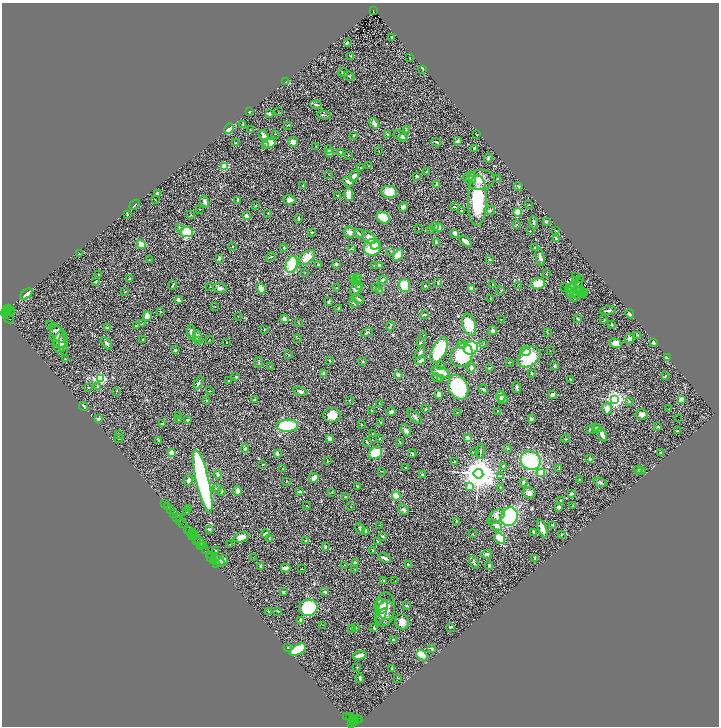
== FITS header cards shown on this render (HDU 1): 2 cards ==
NAXIS1  =                 1433
NAXIS2  =                 1448

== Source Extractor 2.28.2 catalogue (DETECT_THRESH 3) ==
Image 1433 x 1448 px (HDU 1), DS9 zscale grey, zoomed out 1/2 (1 PNG px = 2 x 2 image px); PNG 721 x 728 px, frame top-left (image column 1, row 1447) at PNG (2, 3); each listed source drawn as its Kron ellipse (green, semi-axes under 4 px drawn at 4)
Background 0.587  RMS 0.027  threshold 0.0801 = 3 sigma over >= 5 px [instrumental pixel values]
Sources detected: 520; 58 cannot appear on this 1/2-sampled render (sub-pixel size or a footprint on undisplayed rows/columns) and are neither listed nor drawn; the other 462 listed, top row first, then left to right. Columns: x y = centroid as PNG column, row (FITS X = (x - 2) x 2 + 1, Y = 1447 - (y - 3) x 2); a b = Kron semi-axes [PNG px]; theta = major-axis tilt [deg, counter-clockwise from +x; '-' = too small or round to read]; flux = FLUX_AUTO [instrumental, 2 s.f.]
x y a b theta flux
373 10 4 2 - 380
392 37 2 2 - 5.3
347 43 2 2 - 12
351 56 3 2 - 3.1
410 58 2 2 - 1.8
423 70 3 1 - 2
343 72 5 3 - 5.3
349 76 5 2 - 4.2
285 82 2 1 - 1.7
316 105 6 3 -5 7.1
249 112 2 2 - 2.4
278 112 3 2 - 1.7
269 114 3 3 - 13
324 115 7 2 -9 5.5
374 123 6 3 -52 17
243 124 3 2 - 2
288 125 2 1 - 2.5
229 129 5 2 - 120
250 130 2 2 - 2
406 130 2 2 - 2.4
275 134 2 2 - 1.7
387 134 3 3 - 4.4
477 134 2 1 - 1.8
354 135 3 2 - 5.1
263 136 6 3 -57 23
401 136 7 5 -24 20
404 138 3 2 - 5.9
458 141 3 3 - 14
236 142 3 2 - 1.9
293 142 5 5 - 22
436 142 5 2 - 4.3
269 143 6 5 - 51
265 146 3 3 - 4.9
316 146 3 2 - 2.7
329 149 2 2 - 4.6
475 149 4 3 - 11
379 151 2 1 - 1.2
330 153 2 2 - 67
341 153 4 3 - 12
348 155 2 2 - 1.9
488 158 5 3 - 7
368 166 2 2 - 1.7
224 167 3 2 - 240
361 168 3 3 - 3.1
427 171 2 2 - 3
328 174 2 1 - 1.4
354 176 6 3 59 20
417 176 3 3 - 6.8
468 177 6 4 18 17
472 179 4 3 - 30
497 179 2 2 - 5.8
480 180 14 10 5 55
348 182 6 2 -33 22
303 185 2 2 - 3.9
437 185 3 3 - 8.6
518 187 4 2 - 3.5
389 192 8 6 -9 83
157 193 3 2 - 5.5
349 194 6 4 -86 43
338 196 2 2 - 4.5
155 200 2 1 - 1.7
238 200 3 3 - 5.1
289 200 6 4 -1 18
477 200 25 9 89 280
205 202 6 3 -74 12
135 205 6 2 38 3.5
256 205 2 1 - 3.4
529 205 3 2 - 2.2
403 207 5 3 - 16
455 207 4 2 - 6.2
200 209 2 2 - 2
462 211 3 2 - 5.1
489 211 5 4 - 9.6
518 212 4 3 - 100
268 213 2 2 - 4.6
127 214 3 2 - 4.5
191 214 3 2 - 2.1
246 216 2 2 - 49
298 218 4 2 - 6.2
383 218 7 5 -31 110
546 221 4 2 - 5.2
534 223 6 3 -81 6.4
516 225 2 2 - 3.8
179 227 3 3 - 4.3
435 227 3 3 - 2.9
439 227 4 3 - 38
418 228 2 1 - 1.5
431 230 3 1 - 1.7
556 230 3 2 - 1.9
530 231 3 2 - 1.9
187 232 6 5 - 230
312 232 3 2 - 2.2
349 232 6 5 - 20
455 233 3 3 - 41
359 234 5 3 - 14
369 238 8 5 -45 26
556 239 4 2 - 11
466 241 7 3 -38 26
436 242 4 3 - 7
141 244 5 3 - 83
375 245 4 4 - 67
232 246 2 1 - 1.4
284 247 2 2 - 9.3
372 247 9 8 - 210
534 247 2 1 - 2.2
351 249 4 2 - 3.6
391 251 3 2 - 3
79 254 2 1 - 1.7
398 255 6 4 57 93
271 257 5 2 - 4.1
307 257 10 5 39 61
540 257 8 3 -79 17
219 258 4 3 - 11
149 259 2 2 - 1.5
489 259 3 3 - 5.4
292 264 9 5 72 180
318 264 4 3 - 6.7
336 264 3 2 - 3.9
379 265 3 3 - 7.7
374 266 2 2 - 5.5
305 273 2 2 - 1.7
98 274 3 2 - 3
546 274 2 1 - 2.3
357 277 4 3 - 3.7
576 277 2 1 - 1.6
129 279 4 2 - 5.4
353 279 3 1 - 2
581 279 2 1 - 1.9
357 280 3 2 - 3.3
383 280 5 3 - 7
96 281 2 2 - 4.2
575 281 2 1 - 1.6
438 283 3 2 - 4.4
579 283 2 1 - 1.1
493 284 2 2 - 2.3
538 284 7 5 14 82
172 285 5 2 - 5
404 285 6 6 - 100
518 285 2 1 - 1.8
573 285 2 1 - 2
210 286 2 1 - 2.6
360 286 3 3 - 18
425 286 2 2 - 5.2
570 287 4 1 - 0.028
220 288 7 5 -12 13
337 288 2 2 - 5.9
376 288 4 3 - 4.8
472 288 3 2 - 56
565 288 2 1 - 1.4
261 289 5 4 - 35
356 289 7 5 48 16
581 289 2 1 - 1.5
380 290 2 2 - 3
501 290 2 2 - 4.6
569 290 4 2 - 4.6
125 291 2 1 - 1.4
580 291 2 1 - 1.7
579 292 2 1 - 0.26
584 292 2 1 - 2.8
26 294 7 4 38 38
574 294 4 1 - 2.3
582 294 2 1 - 1.7
570 295 2 1 - 2.3
578 295 2 1 - 1.2
575 298 2 1 - 2.4
358 299 6 3 -24 7
490 299 2 2 - 1.8
178 300 3 2 - 15
328 302 2 2 - 15
354 303 5 2 - 5.2
215 306 3 2 - 2
338 308 3 2 - 3.9
9 309 3 2 - 140
6 310 3 2 - 120
608 310 8 2 7 8.4
160 311 3 2 - 1.7
6 312 2 2 - 240
8 312 7 3 19 350
7 314 2 1 - 120
630 314 4 3 - 11
424 315 2 2 - 19
147 316 5 3 - 29
238 317 2 2 - 2
9 318 5 2 - 190
284 319 4 3 - 17
501 319 2 2 - 7.4
578 319 4 2 - 4.7
604 320 3 2 - 3.7
298 323 2 2 - 1.6
142 324 2 2 - 2
611 324 3 2 - 3.9
50 325 2 1 - 1.4
136 325 3 2 - 5.9
469 325 11 6 -73 120
390 326 4 2 - 3.5
107 327 3 2 - 4.6
264 329 2 2 - 3.8
493 330 4 3 - 13
191 332 7 4 -85 17
367 332 6 2 19 5.5
547 332 4 2 - 2.4
57 333 11 6 -58 25
423 335 2 1 - 1.9
638 335 3 2 - 2.6
197 336 5 3 - 8.3
58 337 11 7 -66 37
298 338 3 2 - 2.1
629 338 5 4 - 14
209 339 2 1 - 1.7
143 340 2 2 - 6.9
198 341 3 3 - 6
60 342 11 6 77 27
226 342 2 1 - 1.6
654 342 3 2 - 22
107 343 7 3 -54 12
420 343 3 2 - 4.4
484 343 2 2 - 1.7
615 343 6 4 -15 30
462 344 4 4 - 8.9
63 345 11 3 -85 11
471 348 7 6 - 220
175 350 3 3 - 6.2
439 350 14 7 64 240
550 350 2 1 - 1.3
526 351 5 5 - 40
420 353 6 3 51 7.5
289 355 2 2 - 1.8
462 355 12 10 60 260
529 357 13 9 38 170
667 358 4 3 - 16
65 359 2 1 - 2.5
421 360 5 3 - 14
329 361 3 2 - 4.5
363 361 2 2 - 3.8
259 362 5 2 - 4.1
509 362 3 2 - 2.5
555 365 4 3 - 5.8
441 366 3 2 - 3.6
270 367 2 2 - 3.8
471 367 5 3 - 11
489 368 4 3 - 5.3
440 372 9 5 -22 62
324 373 2 2 - 19
532 373 3 2 - 4.1
398 375 2 2 - 36
665 376 3 3 - 6.2
236 377 3 3 - 9.5
437 378 5 2 - 6.6
100 379 3 3 - 780
441 379 3 3 - 6.3
570 379 2 2 - 4.7
229 381 2 2 - 2.2
198 383 7 3 62 8.1
97 386 3 2 - 4
458 387 13 9 -64 320
88 388 2 2 - 2
517 388 5 3 - 12
483 389 5 2 - 7.5
116 391 2 2 - 1.5
210 391 3 2 - 1.8
300 392 7 4 -17 12
439 394 3 3 - 31
552 395 3 2 - 29
501 396 5 3 - 27
503 399 5 4 - 19
615 399 3 3 - 2100
681 399 3 3 - 21
207 400 3 3 - 10
254 400 3 3 - 5.1
350 400 2 2 - 2.7
629 402 3 3 - 4.3
379 403 3 2 - 1.9
84 406 4 2 - 7.2
426 409 3 2 - 5.4
607 409 6 5 - 30
669 409 2 1 - 1.5
371 411 2 2 - 3.3
497 411 2 2 - 3.2
391 412 4 3 - 11
457 412 2 2 - 2.2
642 414 6 5 - 17
332 415 9 7 4 55
179 416 4 2 - 6.1
415 417 9 2 -45 11
99 419 2 2 - 50
531 419 2 2 - 30
678 419 2 1 - 21
178 420 3 2 - 3.4
188 420 3 3 - 6.6
381 422 2 2 - 2
163 423 3 2 - 3.4
362 425 4 2 - 3.4
287 426 11 6 5 250
658 426 3 2 - 3.6
596 428 4 3 - 9.2
590 429 3 3 - 8.6
597 429 4 3 - 6.6
406 430 7 4 -64 15
678 431 2 2 - 4
373 433 2 2 - 9.7
119 434 2 2 - 4.2
602 435 7 3 -65 20
330 438 4 3 - 20
379 438 2 1 - 2.2
467 438 3 3 - 24
119 439 2 2 - 2.9
565 439 4 2 - 2.5
159 441 3 2 - 3.7
367 442 4 2 - 3.8
400 442 4 2 - 3.9
245 448 4 3 - 7.8
507 448 3 3 - 4.3
475 451 2 2 - 1.8
480 451 7 2 86 4.4
660 452 2 2 - 3.1
172 453 2 2 - 69
375 453 7 5 29 110
277 454 3 3 - 16
412 454 4 3 - 5.4
590 459 2 2 - 10
530 460 10 9 - 290
327 461 3 1 - 2.3
455 462 2 2 - 6.1
263 464 3 2 - 2.7
503 467 4 3 - 4.4
283 468 2 2 - 2.4
406 468 3 2 - 3.1
559 469 4 2 - 6.6
638 469 4 2 - 4
381 471 2 2 - 1.7
641 471 5 2 - 4.5
541 473 4 4 - 61
422 474 2 2 - 4.9
478 474 5 4 - 13000
218 475 4 2 - 17
500 476 3 2 - 3.6
314 478 5 4 - 22
579 479 3 2 - 2
188 480 5 3 - 15
203 481 32 6 -77 1400
287 481 2 2 - 2.8
523 482 2 2 - 31
600 482 7 4 -20 8.3
357 486 3 2 - 4.5
469 487 2 2 - 72
500 487 2 2 - 2.2
217 488 5 2 - 3.6
222 491 3 2 - 4
237 491 5 3 - 18
300 492 4 3 - 5.5
331 492 4 2 - 2.5
529 493 6 5 - 17
571 494 3 3 - 7.4
396 496 4 4 - 72
345 497 2 2 - 2.6
560 501 3 2 - 2.8
165 503 2 1 - 33
306 505 2 2 - 1.4
573 506 2 2 - 2.1
168 507 2 1 - 12
351 507 2 1 - 1.5
559 507 3 3 - 15
189 508 3 2 - 2.6
170 510 3 1 - 16
403 510 6 3 -41 7.5
187 511 3 2 - 2.9
173 513 2 1 - 44
496 516 10 5 37 22
177 517 3 3 - 160
179 517 2 1 - 81
509 517 9 8 - 460
180 521 2 1 - 35
456 521 2 2 - 4.5
182 523 3 2 - 140
380 525 2 1 - 2.1
495 525 7 4 -33 13
553 525 3 2 - 5.8
542 528 9 3 -69 40
187 529 3 2 - 93
209 529 3 2 - 5.1
360 529 6 3 -60 7.3
189 531 3 2 - 160
365 531 3 2 - 10
192 532 4 3 - 88
534 532 4 2 - 8.4
194 533 3 2 - 180
265 534 4 2 - 16
473 534 2 1 - 1.5
561 535 3 3 - 3.8
193 536 4 2 - 120
382 536 3 2 - 3.7
241 537 8 4 18 33
269 538 3 3 - 3.4
500 538 6 4 -52 240
197 540 2 1 - 42
306 541 2 2 - 2.6
199 542 6 3 -66 390
377 542 4 2 - 3.1
201 545 2 1 - 29
203 545 2 1 - 33
230 545 2 2 - 2.1
325 547 3 2 - 11
205 551 2 1 - 29
216 551 3 3 - 3.6
373 551 2 1 - 3.3
487 554 5 3 - 10
209 555 2 2 - 31
211 557 3 2 - 89
253 557 2 2 - 1.6
385 558 6 2 -22 17
535 558 4 2 - 15
223 560 5 4 - 14
213 561 3 1 - 58
218 561 7 4 -33 23
355 562 3 3 - 4.4
474 562 7 2 -64 5.7
216 564 2 1 - 35
408 564 3 3 - 6.5
344 565 3 2 - 2.6
489 566 4 3 - 5.8
261 567 3 3 - 11
285 568 5 2 - 22
302 569 2 1 - 1.5
355 569 3 2 - 2.8
384 580 2 2 - 11
395 581 2 1 - 1.2
283 592 2 2 - 7.8
325 592 4 2 - 15
406 605 4 2 - 7.3
381 606 7 6 - 18
386 606 14 9 -86 49
308 608 9 8 - 510
278 611 3 2 - 3.5
269 612 3 3 - 3.6
385 613 13 9 69 57
381 616 8 4 60 15
301 620 4 2 - 9.2
402 622 8 7 - 30
323 625 2 1 - 1.1
450 627 3 2 - 4.6
356 628 2 2 - 2.2
374 628 2 2 - 8.3
352 629 3 2 - 2.4
393 639 2 2 - 11
287 648 3 2 - 3
432 649 3 2 - 8.6
298 650 9 5 30 210
360 655 7 3 15 20
422 655 6 4 -39 190
357 667 2 2 - 2.2
392 668 4 2 - 3.5
360 678 5 2 - 6.4
397 678 2 2 - 3.5
347 716 3 1 - 49
351 717 5 4 - 200
354 718 2 2 - 710
357 718 2 2 - 410
353 720 2 1 - 430
360 720 3 2 - 80
356 721 4 2 - 65
353 722 2 1 - 180
351 724 2 1 - 71
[58 sub-pixel or undisplayed-footprint detections neither listed nor drawn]